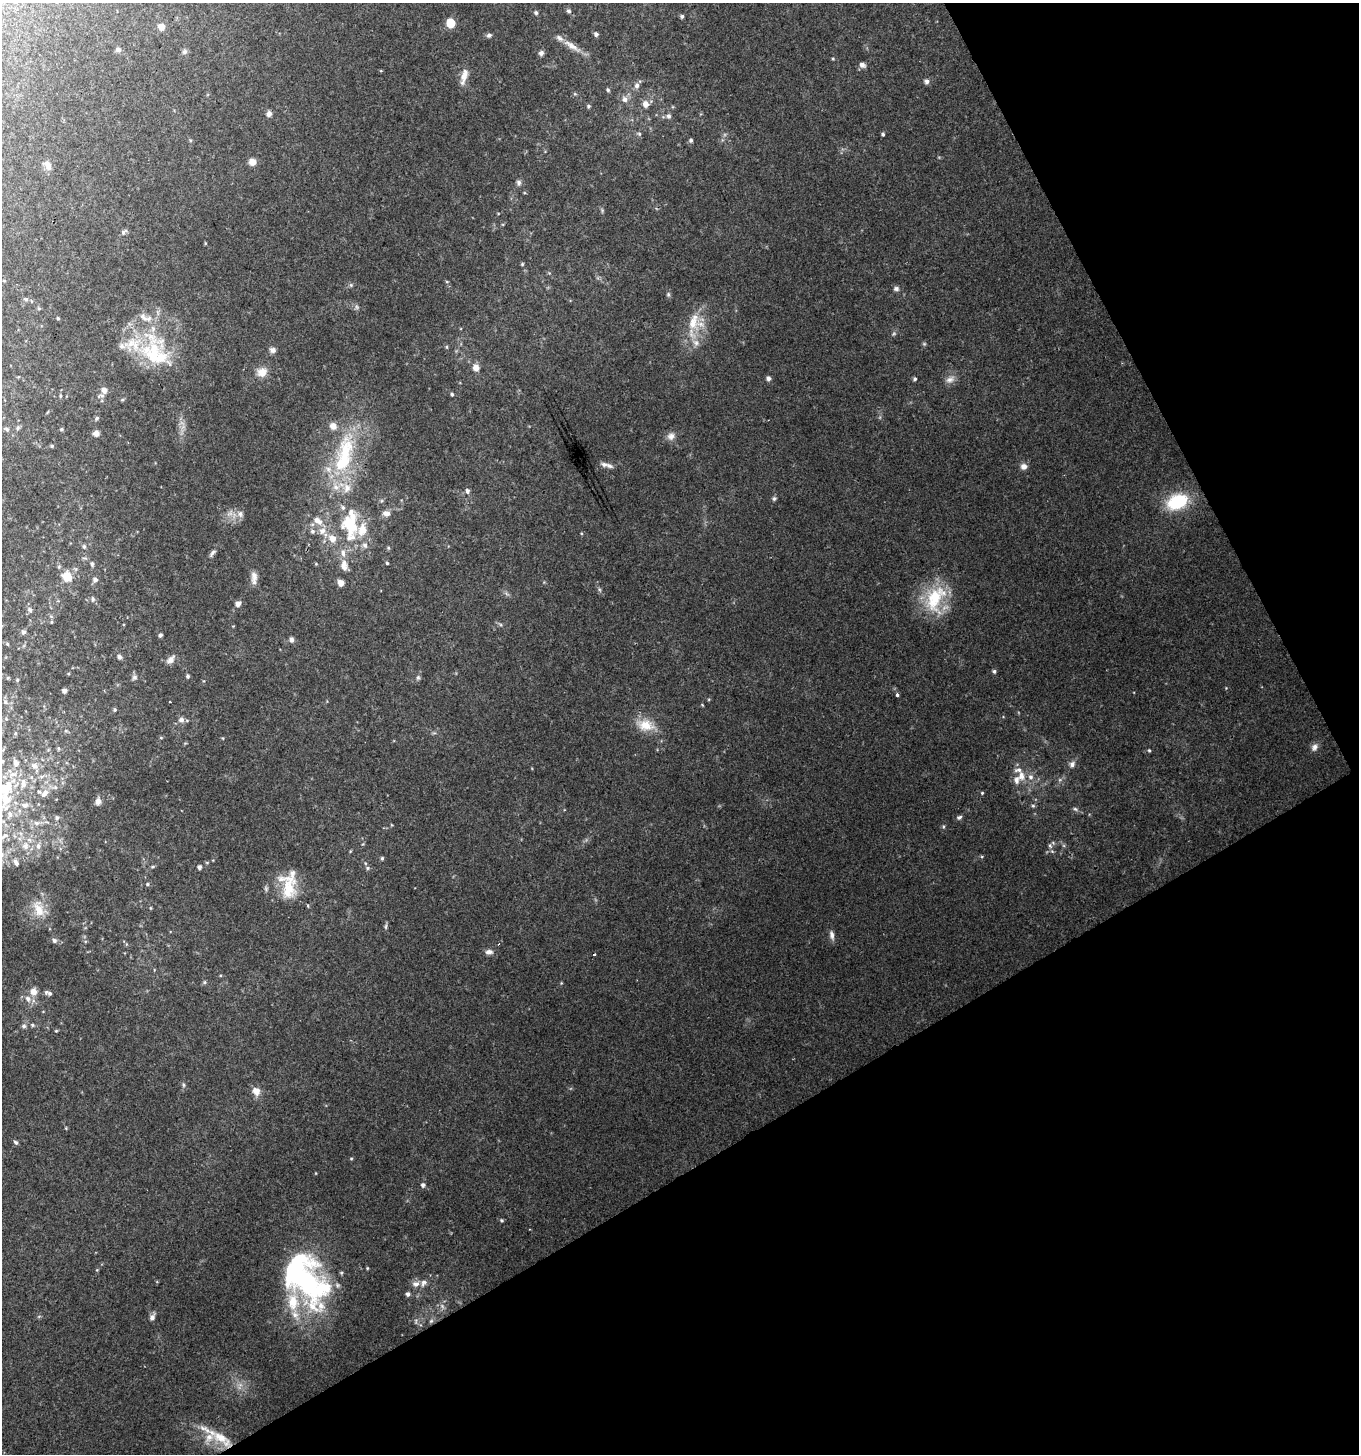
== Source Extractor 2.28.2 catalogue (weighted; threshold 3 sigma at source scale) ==
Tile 12 of 4 x 4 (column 4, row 3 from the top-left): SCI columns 4239-5595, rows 1453-2904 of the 5702 x 5811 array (HDU 1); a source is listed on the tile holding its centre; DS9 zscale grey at full resolution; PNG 1361 x 1456 px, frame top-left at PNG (2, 3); no overlay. Shown black and unused: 28% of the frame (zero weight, under 2 of 3 exposures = <1% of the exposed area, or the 3 px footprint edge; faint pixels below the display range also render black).
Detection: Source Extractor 2.28.2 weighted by HDU 2 'WHT'; one run over the whole footprint, this tile lists its part. Background 0.068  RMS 0.0055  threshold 0.0245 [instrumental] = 3 sigma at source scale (4.5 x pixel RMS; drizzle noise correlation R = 1.50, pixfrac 1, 0.0396/0.0396 arcsec/px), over >= 5 px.
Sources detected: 210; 2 too faint to see at this stretch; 2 inside a brighter object's white glare — not listed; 32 inside a brighter listed object's ellipse — not listed separately; the other 174 listed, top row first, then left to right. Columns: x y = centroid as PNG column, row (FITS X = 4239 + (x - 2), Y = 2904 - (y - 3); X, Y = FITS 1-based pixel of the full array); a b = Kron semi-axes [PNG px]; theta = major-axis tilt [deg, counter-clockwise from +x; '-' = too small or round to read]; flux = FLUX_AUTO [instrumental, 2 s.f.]
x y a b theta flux
569 11 6 6 - 1.3
536 13 6 5 - 1.1
682 16 5 4 - 1.2
450 23 6 5 - 21
161 27 8 8 - 3.3
596 34 5 5 - 1.5
489 35 7 6 - 1.3
572 46 28 7 -35 6.7
118 50 7 6 - 1.5
184 52 8 6 47 1.5
541 53 6 6 - 1.7
833 59 4 4 - 0.55
862 65 7 6 - 2.6
464 76 22 7 76 5.2
927 81 6 5 - 2.2
637 85 8 7 - 2.2
608 90 5 4 - 0.85
625 99 8 7 - 2.7
646 104 7 6 - 3.9
588 106 6 5 - 0.94
269 114 7 6 - 2.2
668 116 6 6 - 1.7
639 134 6 5 - 0.97
883 134 5 4 - 0.86
691 140 6 5 - 1.3
252 162 7 7 - 4.2
48 165 15 8 -57 3
519 183 8 6 -89 1.7
602 210 7 4 -80 0.84
124 232 9 5 41 1.6
205 243 5 3 - 0.47
522 264 5 4 - 0.62
4 281 5 3 - 0.46
351 285 6 5 - 0.93
896 289 8 6 10 1.6
668 294 7 5 90 1.1
26 299 6 6 - 1.3
39 308 6 4 0 0.67
58 318 5 4 - 0.63
693 322 27 15 84 16
122 346 9 8 - 2.2
447 347 5 3 - 0.63
154 349 53 30 -84 43
272 350 9 7 -13 2.3
476 368 9 8 - 3.5
262 372 14 12 18 5.8
768 378 5 5 - 1.9
915 379 5 4 - 1
950 379 14 9 25 3.7
104 390 6 6 - 3.7
452 394 4 4 - 0.85
60 396 5 4 - 0.73
101 396 12 5 11 1.7
97 418 6 4 62 1
18 428 6 5 - 1.1
7 429 6 5 - 1.1
61 429 5 5 - 0.89
96 433 7 6 - 2.8
671 436 12 10 44 3.4
52 446 5 4 - 0.71
345 454 66 24 83 53
604 464 10 7 -15 2.1
1024 466 8 7 - 2.8
467 491 6 5 - 1.7
774 499 6 5 - 1.1
1177 502 22 15 21 32
386 513 10 7 -11 3.1
240 514 10 8 -67 2.6
318 521 15 9 -33 5.3
349 524 24 13 -89 34
362 530 20 14 65 11
312 531 7 7 - 1.7
332 539 9 8 - 6
84 546 6 5 - 1.1
388 548 5 4 - 0.8
212 553 12 5 51 1.8
387 563 4 4 - 0.73
92 564 7 5 -77 1.3
316 564 4 4 - 0.53
344 565 16 10 -73 5.1
67 576 8 8 - 12
254 576 15 9 88 3.9
95 579 7 6 - 1.9
341 583 5 5 - 5.2
599 589 6 4 -71 0.9
93 599 8 5 -86 1.2
935 599 42 25 72 31
238 604 6 5 - 3.1
30 610 7 5 -44 1.6
52 622 5 3 - 0.52
23 632 6 5 - 1.6
160 635 4 4 - 1.4
291 640 6 5 - 1.9
7 644 5 4 - 0.76
119 657 7 5 -57 1.4
171 659 13 7 45 3.3
994 671 5 4 - 1.1
188 676 5 5 - 1.1
134 677 8 7 - 1.6
418 677 7 5 75 1.2
8 678 5 4 - 0.57
17 680 4 4 - 0.73
64 691 4 4 - 1.8
897 694 4 3 - 1.1
5 702 6 5 - 1.1
115 710 5 5 - 0.85
181 720 9 8 - 2.6
645 725 25 15 -15 12
66 731 6 4 -18 0.69
15 733 5 4 - 0.76
161 738 6 4 0 0.61
1314 747 11 8 59 2.8
1149 750 5 4 - 0.65
2 761 6 5 - 1.2
16 763 9 7 -72 3.2
1072 764 9 7 48 2.3
34 766 8 8 - 3.1
42 776 7 4 19 1.2
1021 776 13 10 -82 5.8
23 783 15 8 89 5.1
45 793 13 8 44 4.4
982 793 4 4 - 0.64
6 799 31 17 -90 26
98 801 9 7 76 3.3
25 805 11 8 -3 3.7
1033 806 5 5 - 0.89
1075 809 8 5 -27 1.3
959 817 7 5 20 1.3
57 818 7 7 - 1.9
37 823 9 8 - 3.2
943 827 5 4 - 0.77
4 836 17 8 33 5.3
25 846 13 11 87 6.3
38 846 11 8 82 3.7
1050 846 8 5 -63 1.7
382 858 5 4 - 0.82
16 862 10 6 -60 2.4
153 867 7 3 19 0.78
199 867 4 4 - 1.9
368 868 6 5 - 1
147 884 5 5 - 0.87
288 888 36 21 -80 19
150 908 5 3 - 0.53
39 909 28 17 -60 12
386 926 10 4 85 1.1
832 935 13 6 -80 2.5
54 940 7 6 - 1.7
126 944 6 4 -72 0.69
489 952 10 6 5 2.4
594 954 3 2 - 0.48
204 982 6 5 - 0.94
561 983 4 4 - 0.48
33 991 9 8 - 4
50 993 6 6 - 1.6
28 999 10 8 -46 3.5
32 1025 6 4 -27 1
24 1026 7 6 - 1.4
56 1031 4 4 - 0.59
183 1085 6 5 - 1
256 1091 10 9 - 5
16 1142 6 5 - 1.3
351 1158 5 3 - 0.58
423 1185 6 5 - 1.6
502 1220 5 5 - 0.79
367 1268 4 4 - 0.57
305 1280 58 37 -50 120
416 1284 9 7 4 3.1
408 1294 5 5 - 1.7
442 1306 9 5 -55 2
152 1317 9 6 64 2.3
416 1321 9 4 90 1.2
431 1321 6 6 - 1.2
240 1385 12 6 70 2.8
220 1437 37 13 -36 15
Overlapping masked pixels (flux is a lower limit): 1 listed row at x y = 220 1437
Isophote crosses this tile's border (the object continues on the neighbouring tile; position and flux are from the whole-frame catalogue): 3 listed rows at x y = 2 761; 6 799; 4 836